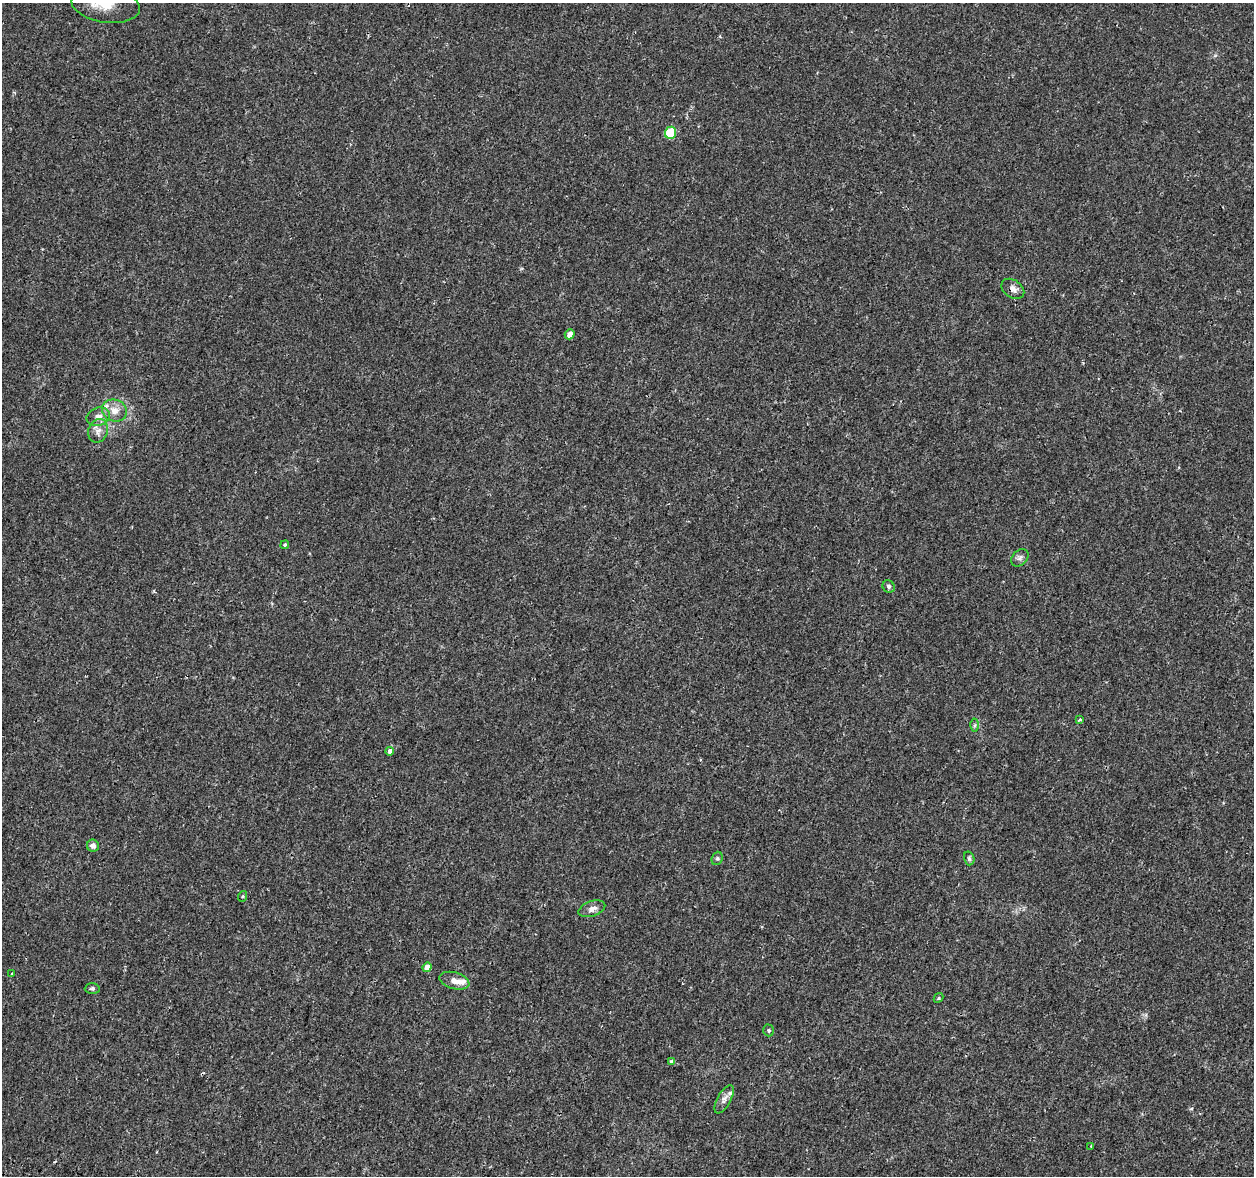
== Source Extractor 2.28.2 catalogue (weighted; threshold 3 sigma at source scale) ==
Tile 7 of 4 x 4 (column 3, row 2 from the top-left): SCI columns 2552-3803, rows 2674-3847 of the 5092 x 5290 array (HDU 1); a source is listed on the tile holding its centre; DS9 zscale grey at full resolution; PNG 1256 x 1178 px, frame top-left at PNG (2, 3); each listed source drawn as its Kron ellipse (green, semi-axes under 4 px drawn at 4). Shown black and unused: <1% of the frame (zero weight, under 2 of 3 exposures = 3% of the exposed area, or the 3 px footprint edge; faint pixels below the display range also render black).
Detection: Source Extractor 2.28.2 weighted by HDU 2 'WHT'; one run over the whole footprint, this tile lists its part. Background 0.00631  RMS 0.0022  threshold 0.00969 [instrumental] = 3 sigma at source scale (4.5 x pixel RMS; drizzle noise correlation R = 1.50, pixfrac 1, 0.0396/0.0396 arcsec/px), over >= 5 px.
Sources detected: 30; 3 inside a brighter listed object's ellipse — not listed separately; the other 27 listed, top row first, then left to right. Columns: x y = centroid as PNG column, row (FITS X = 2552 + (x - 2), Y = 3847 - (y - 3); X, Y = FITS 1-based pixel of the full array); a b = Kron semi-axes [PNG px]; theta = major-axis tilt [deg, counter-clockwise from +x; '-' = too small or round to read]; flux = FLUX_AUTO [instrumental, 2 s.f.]
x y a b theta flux
106 5 34 17 -8 6.3
670 133 6 5 - 7.7
1013 289 12 8 -36 1.1
570 334 5 4 - 1.4
114 411 13 11 -24 2
98 417 12 9 20 1.3
98 431 12 9 66 1.5
285 545 4 4 - 0.28
1020 558 10 7 45 0.7
889 586 6 6 - 0.48
1080 720 3 3 - 1.3
975 725 6 4 89 0.38
390 751 4 4 - 2.6
93 846 6 6 - 0.93
717 858 7 5 69 0.41
969 858 7 5 -75 0.41
243 896 5 3 - 0.23
592 909 14 7 18 1.2
427 967 5 4 - 2
11 974 4 3 - 0.33
454 981 15 8 -15 1.7
92 988 7 5 2 0.44
939 998 5 4 - 0.3
769 1030 6 5 - 0.35
672 1061 4 3 - 0.9
724 1099 16 6 60 1.1
1091 1146 3 3 - 0.29
Overlapping masked pixels (flux is a lower limit): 1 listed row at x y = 1013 289
Isophote crosses this tile's border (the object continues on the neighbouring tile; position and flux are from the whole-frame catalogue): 1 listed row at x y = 106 5